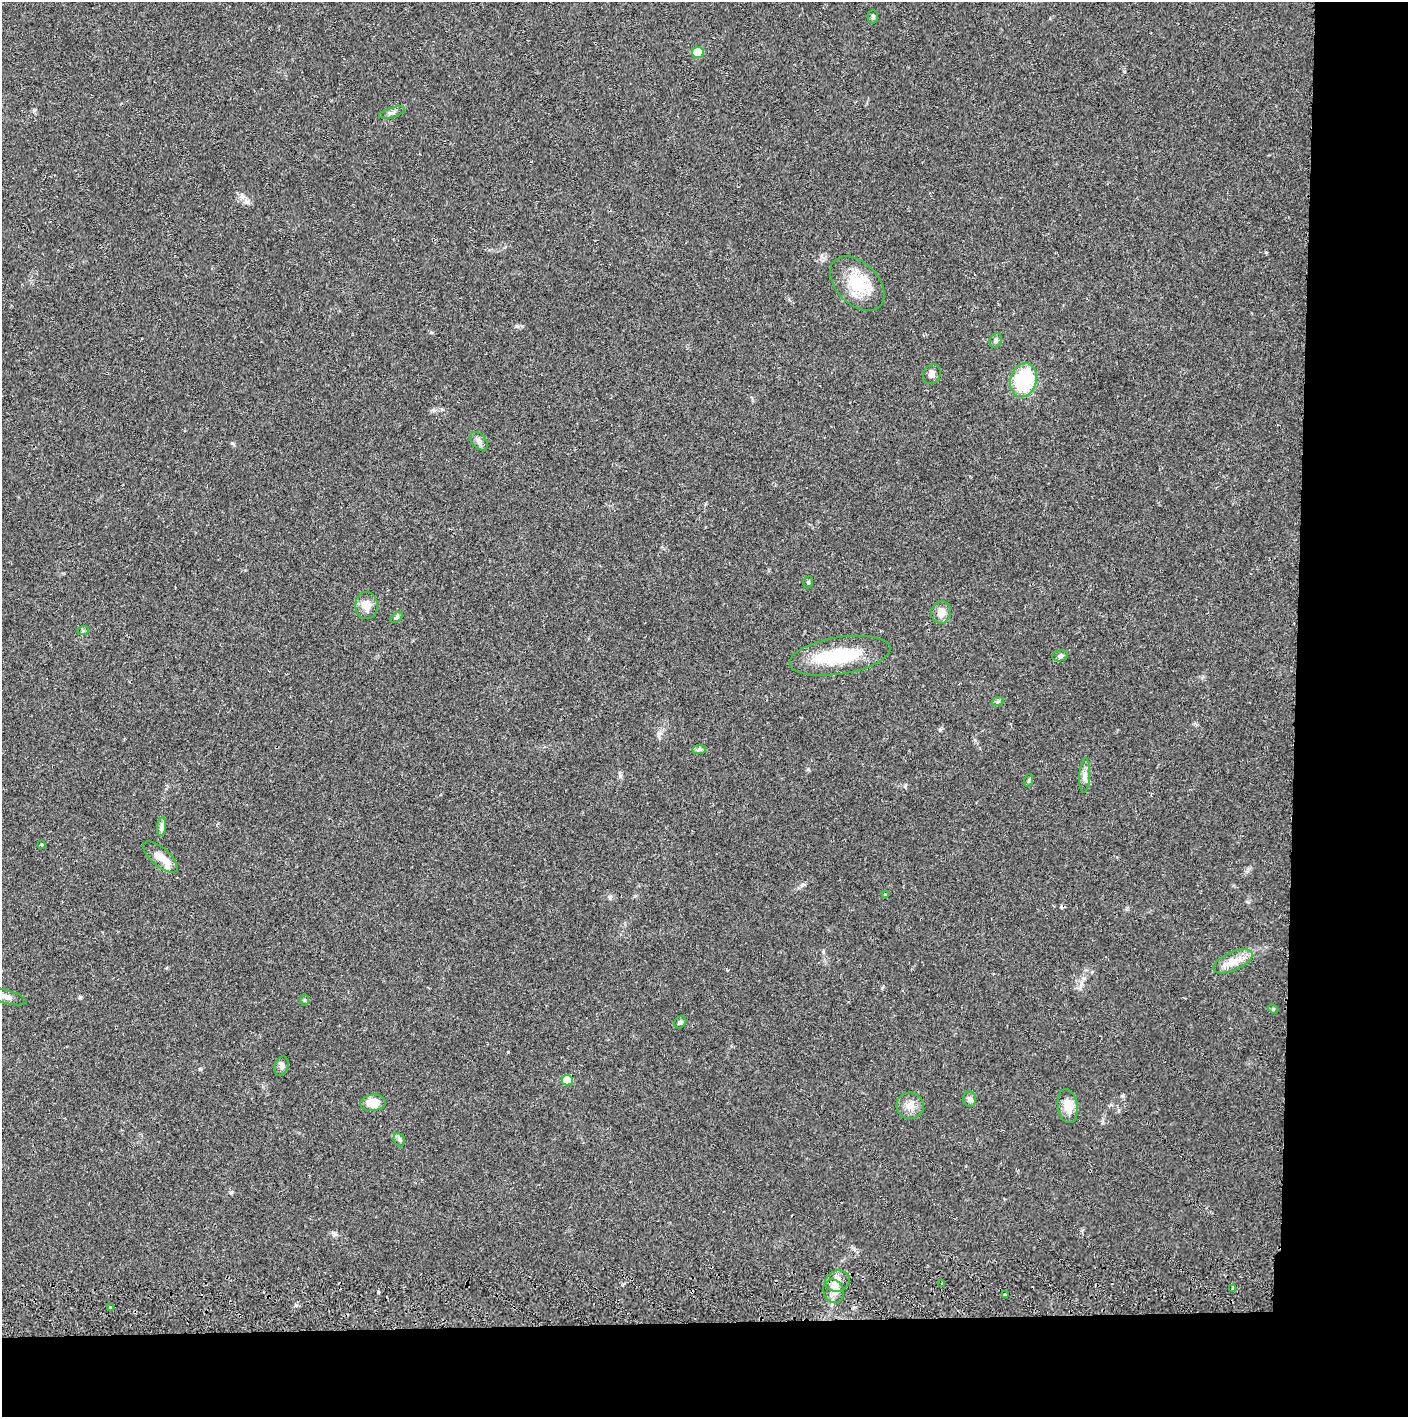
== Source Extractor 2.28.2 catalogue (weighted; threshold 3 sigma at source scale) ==
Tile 9 of 3 x 3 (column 3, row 3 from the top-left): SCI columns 2817-4222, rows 56-1470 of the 4229 x 4358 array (HDU 1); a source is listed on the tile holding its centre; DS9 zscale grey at full resolution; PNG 1410 x 1419 px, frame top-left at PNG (2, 2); each listed source drawn as its Kron ellipse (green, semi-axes under 4 px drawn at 4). Shown black and unused: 14% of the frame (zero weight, under 2 of 3 exposures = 3% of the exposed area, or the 3 px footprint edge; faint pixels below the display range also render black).
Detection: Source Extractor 2.28.2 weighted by HDU 2 'WHT'; one run over the whole footprint, this tile lists its part. Background 0.0205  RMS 0.0034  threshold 0.0155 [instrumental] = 3 sigma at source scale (4.5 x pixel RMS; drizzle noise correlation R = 1.50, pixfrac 1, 0.05/0.05 arcsec/px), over >= 5 px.
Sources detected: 45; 2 inside a brighter object's white glare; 1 cosmic-ray / hot-pixel residue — neither listed nor drawn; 1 inside a brighter listed object's ellipse — not listed separately; the other 41 listed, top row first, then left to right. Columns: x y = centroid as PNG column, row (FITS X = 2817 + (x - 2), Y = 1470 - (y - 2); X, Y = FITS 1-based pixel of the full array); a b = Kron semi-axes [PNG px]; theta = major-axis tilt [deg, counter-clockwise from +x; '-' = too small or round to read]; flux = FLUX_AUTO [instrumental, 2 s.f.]
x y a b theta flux
873 17 7 5 89 0.61
698 52 6 5 - 6.6
392 113 13 5 16 1.1
857 284 32 21 -45 13
996 340 7 6 - 0.76
932 374 10 8 60 1.5
1023 380 17 13 73 23
479 441 10 7 -48 1.5
808 582 6 4 70 0.5
366 605 13 11 -88 3.8
941 612 11 10 - 2.9
397 617 7 4 32 0.57
83 631 6 4 20 0.45
840 656 51 18 9 17
1060 656 8 5 10 0.81
998 701 6 4 20 0.52
699 749 7 4 1 0.69
1085 776 17 5 86 1.8
1029 780 6 4 72 0.44
162 827 9 4 82 0.94
41 845 3 2 - 0.57
160 857 21 9 -41 4.7
885 895 3 3 - 0.86
1233 961 21 9 24 4.3
6 997 22 6 -15 2.4
304 1000 6 4 -89 0.39
1273 1009 5 4 - 0.4
680 1022 7 5 45 0.66
282 1066 10 6 72 1.2
567 1080 5 5 - 6.5
970 1099 8 6 -89 1
373 1103 13 8 5 5.3
910 1106 13 13 - 3.3
1068 1106 17 9 -81 4.2
399 1140 7 5 -68 0.75
838 1281 12 10 17 3.3
942 1283 3 2 - 0.36
1233 1289 4 3 - 0.62
834 1291 12 10 -66 3.2
1005 1295 4 3 - 2.3
110 1307 3 2 - 0.72
Isophote crosses this tile's border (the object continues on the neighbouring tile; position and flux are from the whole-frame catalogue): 1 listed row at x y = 6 997
Unlisted compact peaks at least as high as the median listed source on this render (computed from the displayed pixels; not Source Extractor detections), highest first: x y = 378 1292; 1122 1096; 232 443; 248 202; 34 110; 200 1069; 620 776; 882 988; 80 997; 940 730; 1266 252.